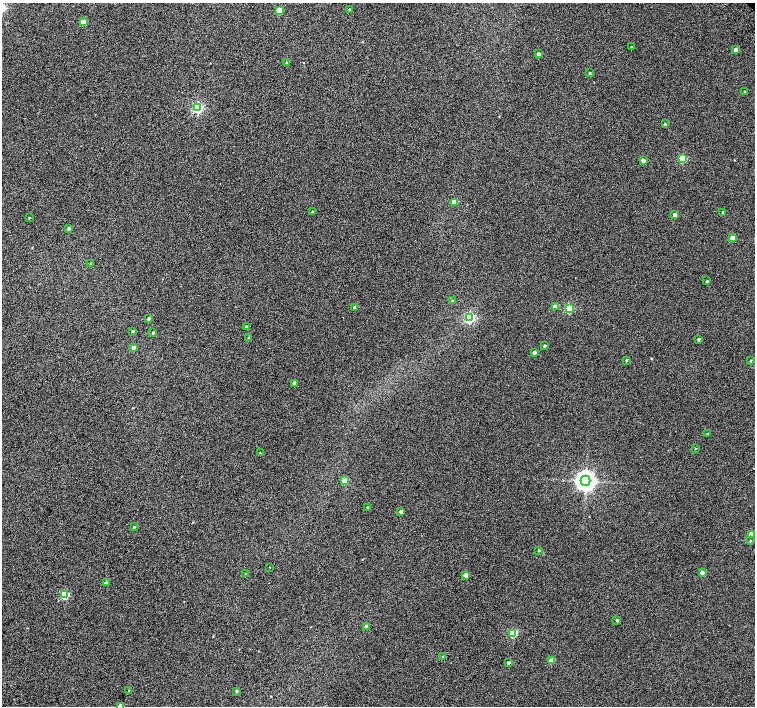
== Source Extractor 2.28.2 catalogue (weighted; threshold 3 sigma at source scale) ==
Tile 7 of 4 x 4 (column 3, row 2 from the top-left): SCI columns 3063-4567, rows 3080-4486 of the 6118 x 6093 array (HDU 1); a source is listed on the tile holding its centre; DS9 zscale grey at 2 x 2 block average (1 PNG px = mean of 2 x 2 image px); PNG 757 x 708 px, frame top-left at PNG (2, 3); each listed source drawn as its Kron ellipse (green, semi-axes under 4 px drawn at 4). Shown black and unused: <1% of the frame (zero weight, under 2 of 3 exposures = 3% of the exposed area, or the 3 px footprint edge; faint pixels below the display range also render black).
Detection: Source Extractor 2.28.2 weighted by HDU 2 'WHT'; one run over the whole footprint, this tile lists its part. Background 0.0524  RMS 0.052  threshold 0.234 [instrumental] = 3 sigma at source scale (4.5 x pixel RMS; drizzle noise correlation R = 1.50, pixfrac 1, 0.0396/0.0396 arcsec/px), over >= 5 px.
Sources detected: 65; all 65 listed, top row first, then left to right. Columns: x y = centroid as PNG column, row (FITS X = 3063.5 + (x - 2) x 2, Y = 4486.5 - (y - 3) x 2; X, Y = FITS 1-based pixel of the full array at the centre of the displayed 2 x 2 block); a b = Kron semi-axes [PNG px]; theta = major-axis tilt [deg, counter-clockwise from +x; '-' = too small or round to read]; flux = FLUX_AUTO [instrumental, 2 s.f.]
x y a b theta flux
279 10 3 3 - 280
350 10 3 2 - 26
83 22 3 3 - 200
632 47 2 2 - 4.8
736 50 3 2 - 40
538 54 2 2 - 44
287 63 3 2 - 15
590 73 3 2 - 9.5
745 92 3 2 - 5.9
198 108 4 4 - 1200
665 124 3 2 - 12
683 159 3 3 - 410
643 160 3 2 - 57
454 202 3 3 - 140
312 212 2 2 - 9.4
723 213 2 2 - 27
675 215 3 2 - 54
29 218 2 2 - 7.5
69 228 3 3 - 26
733 238 3 3 - 140
90 263 3 2 - 7.5
707 281 3 2 - 13
453 301 3 2 - 8
555 306 3 3 - 100
355 308 3 3 - 27
569 308 3 3 - 660
470 318 4 3 - 1200
148 319 3 3 - 13
246 327 2 2 - 20
133 331 3 3 - 9.3
153 333 2 2 - 13
249 337 3 2 - 7.5
699 339 3 2 - 16
544 346 2 2 - 24
134 347 3 3 - 42
534 352 3 3 - 41
627 360 3 2 - 14
751 361 3 2 - 13
295 383 3 2 - 49
707 433 2 2 - 5.9
695 448 2 2 - 6.2
260 453 2 2 - 5.2
345 481 3 3 - 310
585 481 5 5 - 7200
368 508 2 2 - 14
401 511 3 3 - 53
134 527 3 3 - 11
751 534 3 3 - 100
750 541 3 2 - 10
539 550 3 2 - 11
269 567 2 2 - 8.2
702 572 3 3 - 53
245 574 2 2 - 5.5
466 575 3 3 - 93
106 583 3 3 - 18
64 595 3 3 - 490
617 620 3 2 - 14
367 626 3 3 - 75
513 633 3 3 - 490
443 656 3 2 - 8.1
551 660 3 3 - 170
508 663 2 2 - 26
129 690 2 2 - 6.7
236 691 3 2 - 16
120 706 3 3 - 110
Isophote crosses this tile's border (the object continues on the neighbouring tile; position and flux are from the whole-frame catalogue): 1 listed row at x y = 120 706